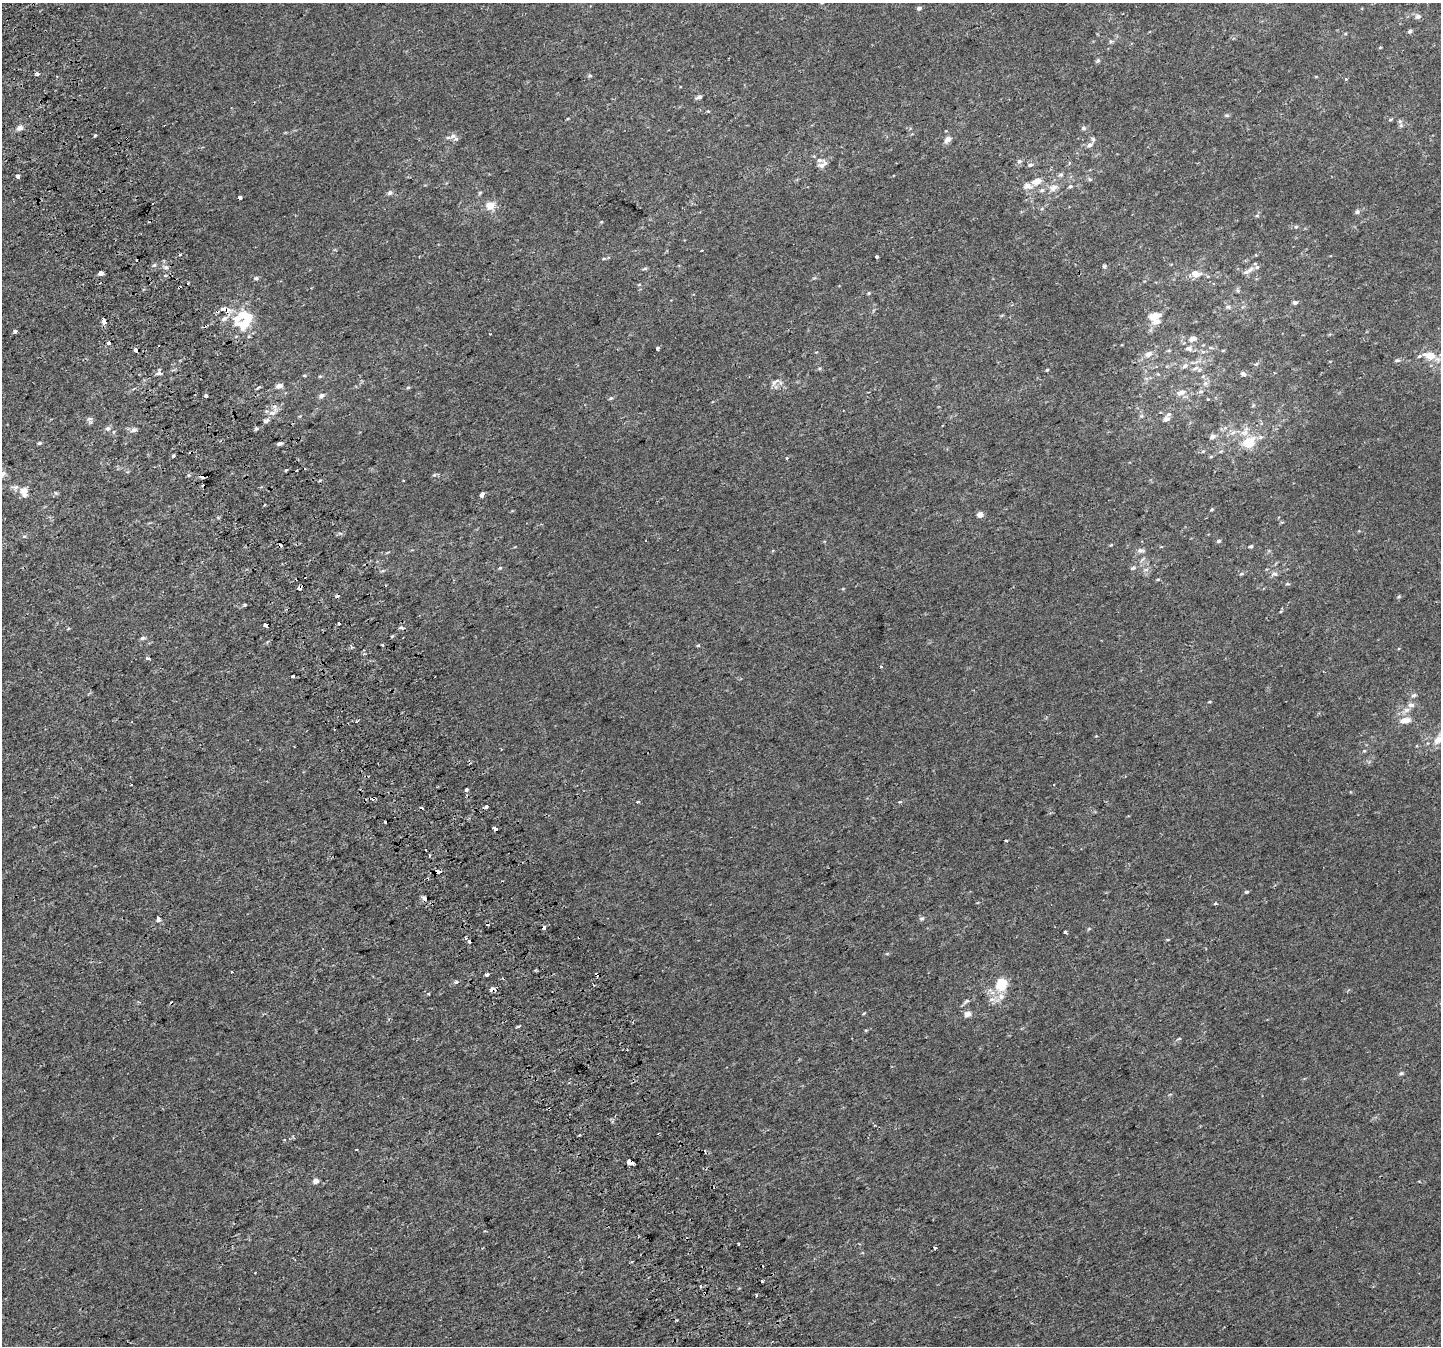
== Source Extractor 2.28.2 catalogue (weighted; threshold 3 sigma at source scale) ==
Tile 11 of 4 x 4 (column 3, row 3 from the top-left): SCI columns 2920-4358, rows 1523-2866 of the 5835 x 5676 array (HDU 1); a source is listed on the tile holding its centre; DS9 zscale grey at full resolution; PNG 1443 x 1348 px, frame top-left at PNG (2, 3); no overlay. Shown black and unused: <1% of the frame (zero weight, under 2 of 3 exposures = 2% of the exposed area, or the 3 px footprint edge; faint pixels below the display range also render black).
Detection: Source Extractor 2.28.2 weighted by HDU 2 'WHT'; one run over the whole footprint, this tile lists its part. Background 8.60e-05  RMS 0.0028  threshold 0.0127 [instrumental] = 3 sigma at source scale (4.5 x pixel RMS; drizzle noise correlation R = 1.50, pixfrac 1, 0.0396/0.0396 arcsec/px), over >= 5 px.
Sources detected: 220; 1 inside a brighter object's white glare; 26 cosmic-ray / hot-pixel residue — not listed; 14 inside a brighter listed object's ellipse — not listed separately; the other 179 listed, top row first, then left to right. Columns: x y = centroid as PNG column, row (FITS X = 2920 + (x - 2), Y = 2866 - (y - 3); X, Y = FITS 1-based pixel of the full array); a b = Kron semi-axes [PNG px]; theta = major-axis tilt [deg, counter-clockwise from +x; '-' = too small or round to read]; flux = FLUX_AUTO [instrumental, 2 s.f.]
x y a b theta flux
919 8 5 4 - 0.65
1418 17 8 6 2 0.93
1410 31 6 5 - 0.59
1111 41 6 5 - 0.45
1098 60 6 5 - 0.51
38 74 3 3 - 2.5
590 76 6 4 -1 0.37
1346 79 3 3 - 0.59
699 97 6 4 16 0.81
1227 115 7 4 5 0.42
1390 120 5 3 - 0.29
1401 125 7 6 - 0.7
19 128 7 6 - 1.3
1083 128 6 5 - 0.62
95 135 4 3 - 0.41
453 136 8 6 32 0.99
948 139 10 7 37 1.3
1090 145 8 6 19 1
819 160 11 6 -4 1
1019 161 7 6 - 0.68
1069 163 5 3 - 0.27
1030 165 6 4 13 0.5
1061 175 7 5 7 0.52
17 176 4 3 - 13
1090 179 6 4 -30 0.42
1036 181 10 6 16 2.4
1070 186 6 4 27 0.43
1054 188 11 8 28 1.6
1042 190 7 5 17 0.58
480 192 6 4 20 0.32
390 193 7 6 - 0.78
240 198 4 3 - 2.6
490 206 9 8 - 3.4
1357 212 6 6 - 0.56
1257 216 6 4 1 0.35
1296 227 5 4 - 0.4
180 254 3 3 - 0.46
876 257 4 3 - 0.78
604 258 5 3 - 0.32
154 265 6 5 - 0.47
1104 266 4 4 - 0.7
166 267 7 6 - 0.8
645 268 6 4 17 0.43
1250 270 13 5 38 1.3
101 273 4 4 - 5.8
1196 274 15 11 -13 2.6
256 278 5 5 - 0.42
869 293 4 4 - 0.31
1295 302 5 4 - 0.82
1228 307 7 5 -40 0.54
227 309 6 5 - 1.8
1154 316 17 9 12 2.7
239 317 27 11 36 6.4
104 322 4 3 - 5.3
15 332 4 3 - 0.53
1192 339 10 7 12 1.2
109 343 3 3 - 4
1189 348 8 7 - 1.1
657 349 4 3 - 0.95
135 350 4 3 - 2.4
1223 350 5 3 - 0.22
1203 352 6 4 -1 0.46
1148 354 11 7 37 1.3
1430 355 11 7 -10 5.1
1397 360 7 5 1 0.53
1256 364 6 3 18 0.31
1185 366 8 6 41 0.86
1195 368 10 4 27 0.69
1047 370 4 3 - 0.28
159 373 7 5 2 0.86
1243 374 5 5 - 1
304 375 4 3 - 0.27
320 376 6 3 18 0.28
1203 376 5 4 - 0.33
774 382 10 6 76 0.89
1205 383 7 6 - 0.8
279 386 7 5 11 1.4
259 387 7 3 34 0.42
408 387 6 4 2 0.31
1201 391 7 5 -1 0.59
1181 393 11 6 21 1.5
206 396 4 3 - 1.5
321 396 7 6 - 0.93
611 398 5 5 - 0.38
272 413 10 7 0 1.4
1141 416 5 5 - 0.51
89 419 8 5 -17 0.66
1166 419 8 6 33 1.4
266 421 7 5 32 0.69
108 428 7 6 - 0.8
1225 428 5 5 - 0.59
256 429 5 4 - 0.42
134 430 8 6 20 1
1233 432 7 6 - 0.92
1212 437 7 6 - 1.1
1249 442 15 11 29 6.4
39 443 5 4 - 0.4
279 443 4 3 - 0.86
1203 451 5 4 - 0.31
173 456 3 3 - 7.1
1211 457 6 4 3 0.31
787 458 4 3 - 0.35
286 470 3 3 - 0.45
202 476 4 4 - 1.3
24 490 9 9 - 1.7
482 495 5 3 - 2.4
1212 509 6 3 32 0.32
980 514 5 4 - 2.2
24 536 5 3 - 0.3
1218 541 5 5 - 0.52
1251 546 5 4 - 0.39
1140 550 9 6 -1 0.89
500 568 4 3 - 0.29
1133 568 6 4 22 0.48
1146 570 7 4 2 0.58
382 571 6 3 18 0.37
1274 574 10 6 14 0.84
1158 579 5 3 - 0.27
1288 584 6 3 -18 0.32
299 588 3 3 - 5
1399 596 5 3 - 0.31
244 605 3 3 - 0.63
1281 611 5 3 - 0.25
339 623 3 3 - 2.3
265 625 4 3 - 0.96
401 628 8 4 -17 0.55
68 629 5 3 - 0.24
143 638 7 4 3 0.6
382 645 3 3 - 0.31
698 645 6 4 1 0.28
147 658 5 3 - 0.47
881 667 3 3 - 0.59
292 676 3 3 - 0.66
1414 695 7 5 17 0.59
1209 702 4 3 - 0.24
1411 705 9 6 -5 1
1405 720 15 7 8 2.2
1438 740 13 10 46 2.6
1364 751 5 3 - 0.27
466 789 3 3 - 4
638 802 3 3 - 0.78
486 807 4 3 - 1.3
385 822 3 3 - 2.1
495 829 5 3 - 1.7
1006 841 4 2 - 0.28
429 855 3 3 - 0.47
439 872 5 3 - 2.6
1246 892 5 4 - 0.38
425 899 4 3 - 2
1216 904 6 3 6 0.36
922 918 6 5 - 0.58
158 919 4 3 - 1.8
544 928 3 3 - 2.4
1065 932 3 3 - 1.2
469 941 3 3 - 1.5
597 974 4 3 - 3.7
486 975 3 3 - 2.2
456 982 4 3 - 0.75
1000 986 11 8 -19 4.8
492 989 4 3 - 2.7
428 993 4 3 - 0.23
1001 996 10 9 - 1.8
991 999 8 6 3 1.2
966 1001 8 5 34 0.54
968 1014 6 5 - 1.9
518 1026 5 3 - 0.38
1179 1039 6 3 18 0.3
1401 1073 5 5 - 0.5
549 1109 3 3 - 0.51
284 1140 3 3 - 0.36
356 1150 3 3 - 0.72
631 1162 6 4 -23 8.1
315 1181 5 4 - 1.8
738 1244 3 3 - 1.6
935 1248 3 3 - 0.72
632 1261 3 3 - 0.33
762 1281 3 3 - 1.2
701 1286 3 3 - 0.76
756 1295 3 2 - 0.4
Overlapping masked pixels (flux is a lower limit): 12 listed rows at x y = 227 309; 135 350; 202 476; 299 588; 495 829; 439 872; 425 899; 544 928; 597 974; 492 989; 549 1109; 631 1162
Isophote crosses this tile's border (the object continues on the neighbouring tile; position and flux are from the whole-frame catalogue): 1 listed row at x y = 1438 740